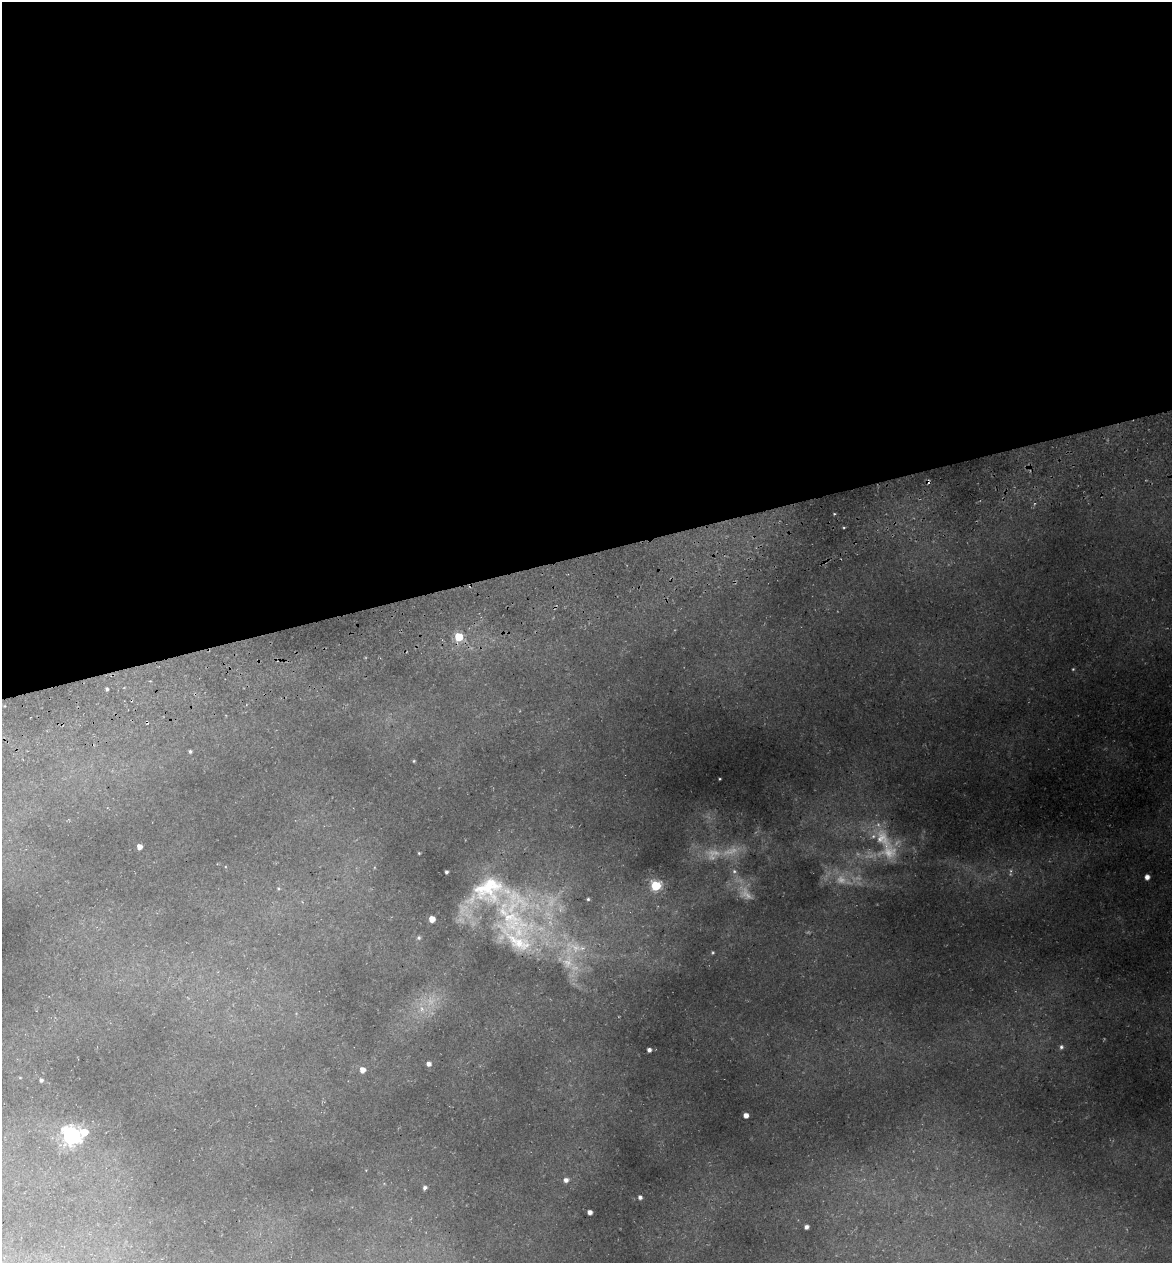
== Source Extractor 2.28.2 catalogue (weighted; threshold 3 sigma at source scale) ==
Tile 2 of 4 x 4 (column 2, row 1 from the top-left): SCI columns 1315-2484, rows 3857-5117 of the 4922 x 5194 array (HDU 1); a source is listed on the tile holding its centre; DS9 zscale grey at full resolution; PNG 1174 x 1265 px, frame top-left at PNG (2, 2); no overlay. Shown black and unused: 44% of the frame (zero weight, under 3 of 5 exposures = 5% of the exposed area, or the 3 px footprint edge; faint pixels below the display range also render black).
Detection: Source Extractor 2.28.2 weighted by HDU 2 'WHT'; one run over the whole footprint, this tile lists its part. Background 0.224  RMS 0.0099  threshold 0.0444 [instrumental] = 3 sigma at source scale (4.5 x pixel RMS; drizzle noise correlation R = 1.50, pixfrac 1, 0.0396/0.0396 arcsec/px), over >= 5 px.
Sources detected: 40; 7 too faint to see at this stretch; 1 cosmic-ray / hot-pixel residue — not listed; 2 inside a brighter listed object's ellipse — not listed separately; the other 30 listed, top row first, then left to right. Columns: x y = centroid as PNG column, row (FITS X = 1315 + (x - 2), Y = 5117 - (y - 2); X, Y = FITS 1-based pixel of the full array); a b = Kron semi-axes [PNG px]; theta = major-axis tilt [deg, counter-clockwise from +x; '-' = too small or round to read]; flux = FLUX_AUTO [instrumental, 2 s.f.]
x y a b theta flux
459 637 5 5 - 38
107 689 3 3 - 1.6
190 751 4 4 - 1.6
414 761 4 3 - 0.9
139 847 4 4 - 5.9
889 852 28 23 3 32
419 853 3 3 - 0.78
734 871 6 6 - 2.1
446 872 3 3 - 1.9
1147 877 4 4 - 5.6
656 886 6 5 - 79
278 888 5 4 - 1
588 899 4 4 - 1.3
432 919 5 5 - 11
512 921 84 51 -58 190
419 938 5 5 - 1.7
575 947 18 12 -35 16
1061 1047 6 5 - 2.3
649 1050 4 4 - 3.3
429 1064 4 4 - 3.4
362 1070 5 5 - 7.8
41 1080 4 4 - 2
746 1115 4 4 - 6.2
84 1132 7 7 - 15
71 1135 8 7 - 340
566 1180 5 5 - 4
425 1188 5 4 - 2.4
640 1197 4 3 - 2.7
590 1212 4 4 - 5
806 1227 4 4 - 3.2